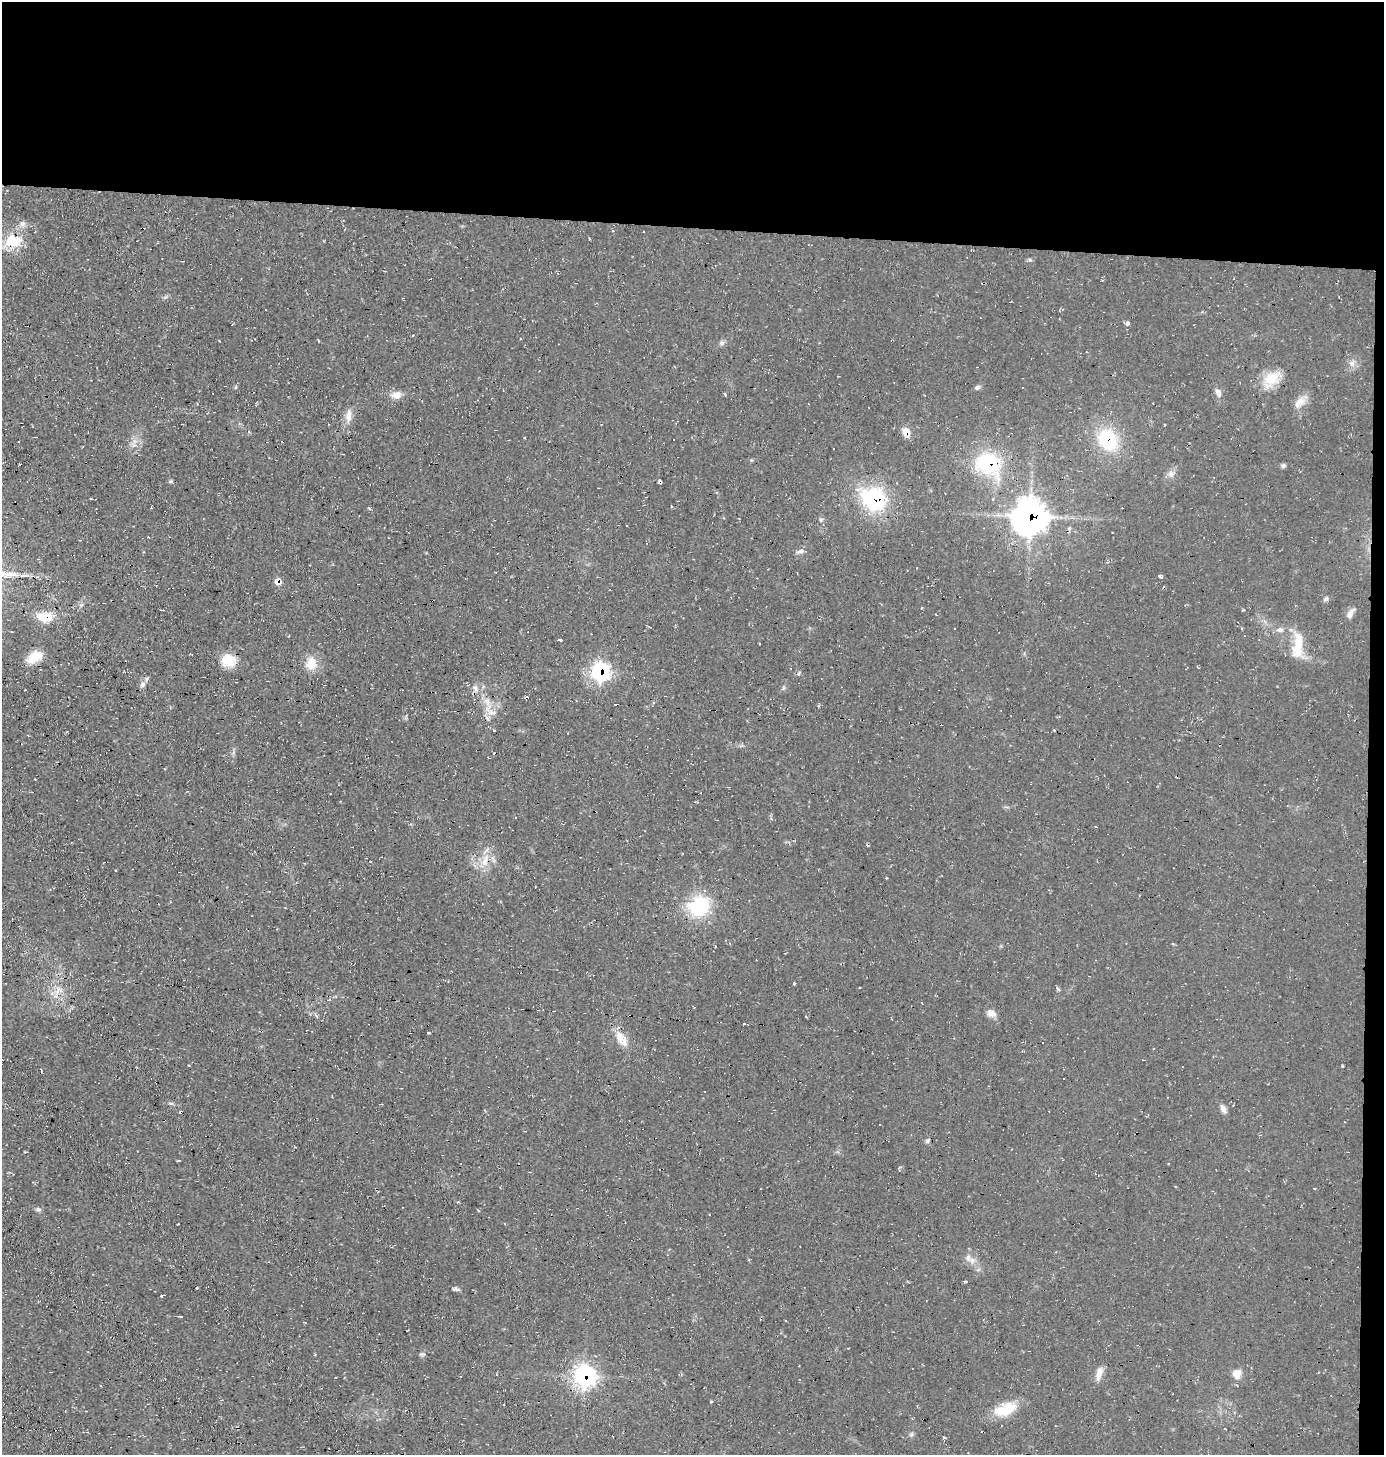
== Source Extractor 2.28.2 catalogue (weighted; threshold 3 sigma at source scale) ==
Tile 3 of 3 x 3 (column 3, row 1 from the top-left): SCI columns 2914-4295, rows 2908-4360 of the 4393 x 4360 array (HDU 1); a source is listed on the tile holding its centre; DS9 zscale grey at full resolution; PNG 1386 x 1457 px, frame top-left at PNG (2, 2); no overlay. Shown black and unused: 17% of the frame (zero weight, under 2 of 3 exposures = <1% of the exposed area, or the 3 px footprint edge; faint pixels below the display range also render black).
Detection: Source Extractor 2.28.2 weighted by HDU 2 'WHT'; one run over the whole footprint, this tile lists its part. Background 0.0466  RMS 0.0094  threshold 0.0422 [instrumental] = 3 sigma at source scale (4.5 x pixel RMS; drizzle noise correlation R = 1.50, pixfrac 1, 0.05/0.05 arcsec/px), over >= 5 px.
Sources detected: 76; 5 cosmic-ray / hot-pixel residue — not listed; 2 inside a brighter listed object's ellipse — not listed separately; the other 69 listed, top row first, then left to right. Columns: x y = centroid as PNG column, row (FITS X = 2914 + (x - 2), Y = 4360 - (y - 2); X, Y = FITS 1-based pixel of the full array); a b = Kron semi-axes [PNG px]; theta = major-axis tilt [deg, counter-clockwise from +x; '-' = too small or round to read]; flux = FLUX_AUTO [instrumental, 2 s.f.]
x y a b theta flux
22 224 8 7 - 3.5
589 238 4 3 - 0.75
13 241 22 16 -2 25
1127 323 5 5 - 2.6
721 343 8 6 15 2.5
1352 363 9 8 - 4.3
1271 379 24 16 40 21
977 387 7 6 - 2.3
1218 392 12 7 -66 4.7
725 394 4 3 - 1.2
396 395 14 9 5 7.5
1299 403 20 8 51 8.7
348 416 18 8 87 7.8
906 432 10 9 - 7.6
1108 439 25 19 -61 55
988 463 29 24 -32 71
1283 466 6 5 - 1.9
1171 474 9 6 -90 3.9
171 481 5 4 - 1.2
874 499 26 22 -34 82
1029 516 12 12 - 1300
820 520 6 3 -70 1.5
148 537 3 2 - 0.81
800 551 11 5 18 3.2
1160 577 4 3 - 3.3
277 581 7 6 - 6.6
1326 599 6 5 - 2.1
921 608 3 2 - 0.69
1350 614 15 6 56 4.8
46 617 16 10 -5 22
1280 630 10 6 1 3.8
560 640 4 3 - 42
1298 646 33 11 84 23
34 657 21 11 27 15
228 660 18 16 -10 17
311 663 17 14 80 14
600 672 8 8 - 250
799 673 7 3 54 1.2
142 685 9 6 56 3.4
475 688 10 6 -68 3.9
487 701 10 6 -71 5.5
492 712 15 6 2 5.9
1054 730 3 3 - 0.9
494 753 3 2 - 0.96
485 861 21 8 78 12
699 906 19 17 22 65
794 984 4 3 - 0.91
59 989 9 5 -20 3.7
991 1013 12 8 -20 5.7
315 1015 7 3 -46 1.5
744 1024 3 3 - 2.2
620 1037 14 11 -78 13
41 1071 4 2 - 0.67
1223 1109 11 6 -64 4.4
928 1141 5 4 - 1.4
178 1160 4 2 - 1
38 1209 7 6 - 2.2
504 1223 3 2 - 0.93
972 1260 9 6 -76 4.2
965 1282 3 3 - 2.3
197 1288 3 2 - 1
456 1289 12 4 -6 2
422 1354 10 3 -4 1.2
1099 1373 18 7 72 7.5
1237 1374 12 11 - 8.5
584 1376 9 9 - 380
712 1401 3 3 - 1.6
1005 1409 30 14 21 24
911 1434 7 4 45 1.7
Overlapping masked pixels (flux is a lower limit): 10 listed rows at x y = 13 241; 906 432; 1108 439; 988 463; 874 499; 1029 516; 277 581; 46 617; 600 672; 584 1376
Unlisted compact peaks at least as high as the median listed source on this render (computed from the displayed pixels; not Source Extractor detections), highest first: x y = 429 1033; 1058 989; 1030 260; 1342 1066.